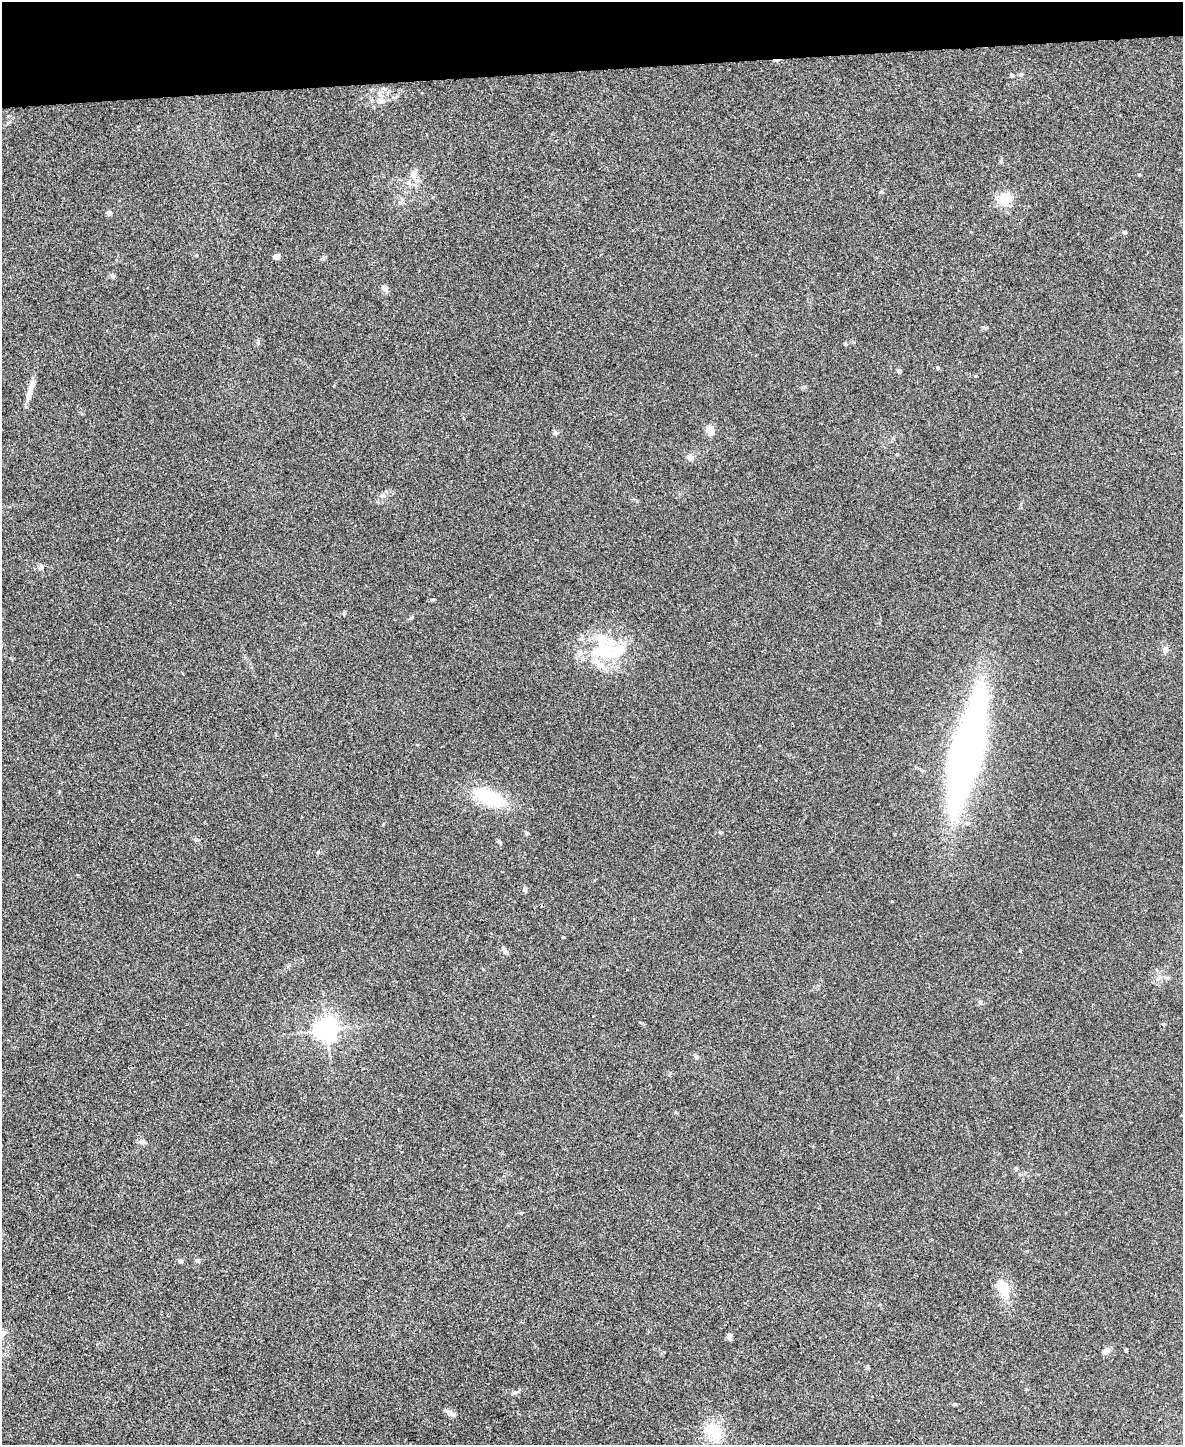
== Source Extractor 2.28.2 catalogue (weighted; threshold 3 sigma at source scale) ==
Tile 3 of 4 x 3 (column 3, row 1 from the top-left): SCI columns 2363-3543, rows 3019-4461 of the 4724 x 4706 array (HDU 1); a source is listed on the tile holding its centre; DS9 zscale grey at full resolution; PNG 1185 x 1447 px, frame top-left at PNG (2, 2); no overlay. Shown black and unused: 5% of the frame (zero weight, under 3 of 4 exposures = <1% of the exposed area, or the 3 px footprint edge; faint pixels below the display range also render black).
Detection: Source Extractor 2.28.2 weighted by HDU 2 'WHT'; one run over the whole footprint, this tile lists its part. Background 0.0469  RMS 0.0052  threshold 0.0232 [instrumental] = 3 sigma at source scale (4.5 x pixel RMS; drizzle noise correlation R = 1.50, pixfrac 1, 0.05/0.05 arcsec/px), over >= 5 px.
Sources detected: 55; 1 inside a brighter object's white glare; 1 cosmic-ray / hot-pixel residue — not listed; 4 inside a brighter listed object's ellipse — not listed separately; the other 49 listed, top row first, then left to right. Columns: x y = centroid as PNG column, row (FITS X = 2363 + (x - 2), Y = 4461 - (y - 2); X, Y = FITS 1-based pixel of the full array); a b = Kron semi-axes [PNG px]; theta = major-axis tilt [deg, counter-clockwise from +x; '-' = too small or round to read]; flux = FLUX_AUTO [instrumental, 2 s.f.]
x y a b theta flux
1021 74 5 5 - 1.3
1011 75 5 4 - 0.86
381 101 12 9 20 3.7
1139 174 4 3 - 0.48
413 175 15 7 -73 3.7
1005 199 18 17 - 9.7
109 213 4 4 - 4
1125 232 5 4 - 0.73
197 255 5 3 - 0.43
276 256 7 6 - 1.7
112 276 6 5 - 1.2
385 288 9 6 -54 2.2
845 344 5 4 - 0.56
938 368 5 4 - 0.82
899 371 6 5 - 0.97
975 376 4 3 - 0.45
30 389 29 6 74 5.4
710 431 10 7 -74 6
556 433 8 4 -58 0.9
897 454 4 3 - 0.49
690 457 9 8 - 2.3
41 567 10 6 55 1.3
432 600 7 3 1 0.66
344 613 6 4 -71 0.68
1165 649 8 8 - 2
608 651 54 28 -2 36
970 753 121 22 77 240
489 798 40 17 -23 29
721 832 6 4 -17 0.61
526 833 5 5 - 0.7
499 842 6 5 - 0.78
318 852 5 4 - 0.64
524 890 8 4 -46 0.78
504 950 12 5 -58 1.8
1166 978 7 4 -19 0.99
326 1029 7 7 - 420
697 1057 7 5 0 1.1
142 1142 8 7 - 1.7
1016 1168 5 4 - 1.2
198 1260 7 6 - 1
180 1261 5 5 - 1.4
1005 1291 24 14 -74 9.1
3 1333 8 7 - 1.7
729 1337 8 5 -81 1.6
1126 1350 4 3 - 0.56
1106 1351 10 6 21 2.3
867 1367 6 4 70 0.75
450 1413 15 6 -33 2.5
714 1431 22 17 -53 16
Isophote crosses this tile's border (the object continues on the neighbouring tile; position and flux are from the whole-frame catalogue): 1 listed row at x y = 3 1333
Unlisted compact peaks at least as high as the median listed source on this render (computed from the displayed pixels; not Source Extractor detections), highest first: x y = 258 343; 563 937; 1163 1024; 1020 951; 515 1392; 382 496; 980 1002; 521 1213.